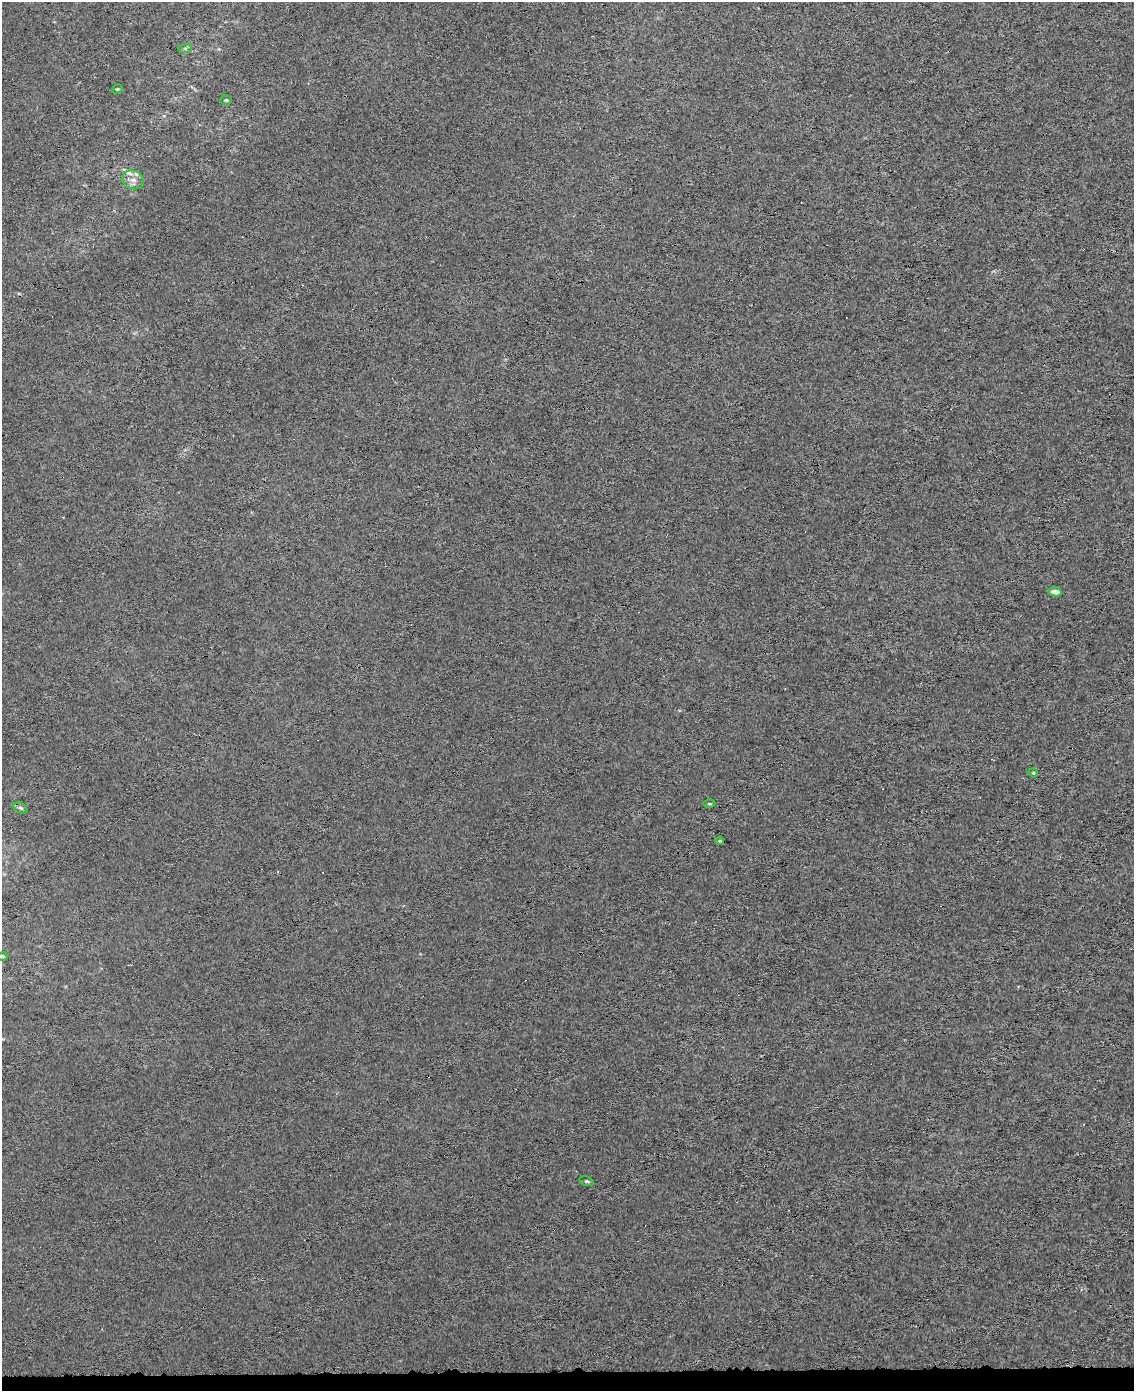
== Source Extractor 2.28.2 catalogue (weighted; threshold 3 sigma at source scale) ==
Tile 10 of 4 x 3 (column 2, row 3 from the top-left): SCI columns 1159-2290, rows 44-1432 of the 4580 x 4213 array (HDU 1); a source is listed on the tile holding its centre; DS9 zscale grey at full resolution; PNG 1136 x 1393 px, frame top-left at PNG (2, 2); each listed source drawn as its Kron ellipse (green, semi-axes under 4 px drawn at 4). Shown black and unused: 1% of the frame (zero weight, under 4 of 8 exposures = <1% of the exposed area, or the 3 px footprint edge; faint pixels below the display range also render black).
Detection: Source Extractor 2.28.2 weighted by HDU 2 'WHT'; one run over the whole footprint, this tile lists its part. Background 6.73e-05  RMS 0.0013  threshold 0.00551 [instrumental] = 3 sigma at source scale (4.09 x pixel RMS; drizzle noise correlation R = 1.36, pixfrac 0.8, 0.0396/0.0396 arcsec/px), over >= 5 px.
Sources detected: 18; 5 cosmic-ray / hot-pixel residue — neither listed nor drawn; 2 inside a brighter listed object's ellipse — not listed separately; the other 11 listed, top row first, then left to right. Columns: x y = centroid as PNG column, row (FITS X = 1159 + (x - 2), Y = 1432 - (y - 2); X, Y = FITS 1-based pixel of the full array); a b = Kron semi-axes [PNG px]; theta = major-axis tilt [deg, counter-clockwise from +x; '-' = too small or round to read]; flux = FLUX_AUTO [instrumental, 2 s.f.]
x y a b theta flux
185 48 7 4 1 0.22
117 89 6 4 19 0.15
226 100 6 4 0 0.18
133 180 11 9 -23 0.78
1055 592 6 4 -10 0.75
1033 773 5 4 - 0.14
709 804 6 3 -1 0.12
20 808 7 5 -27 0.27
720 841 4 3 - 0.13
3 956 5 3 - 0.099
587 1181 7 4 -17 0.24